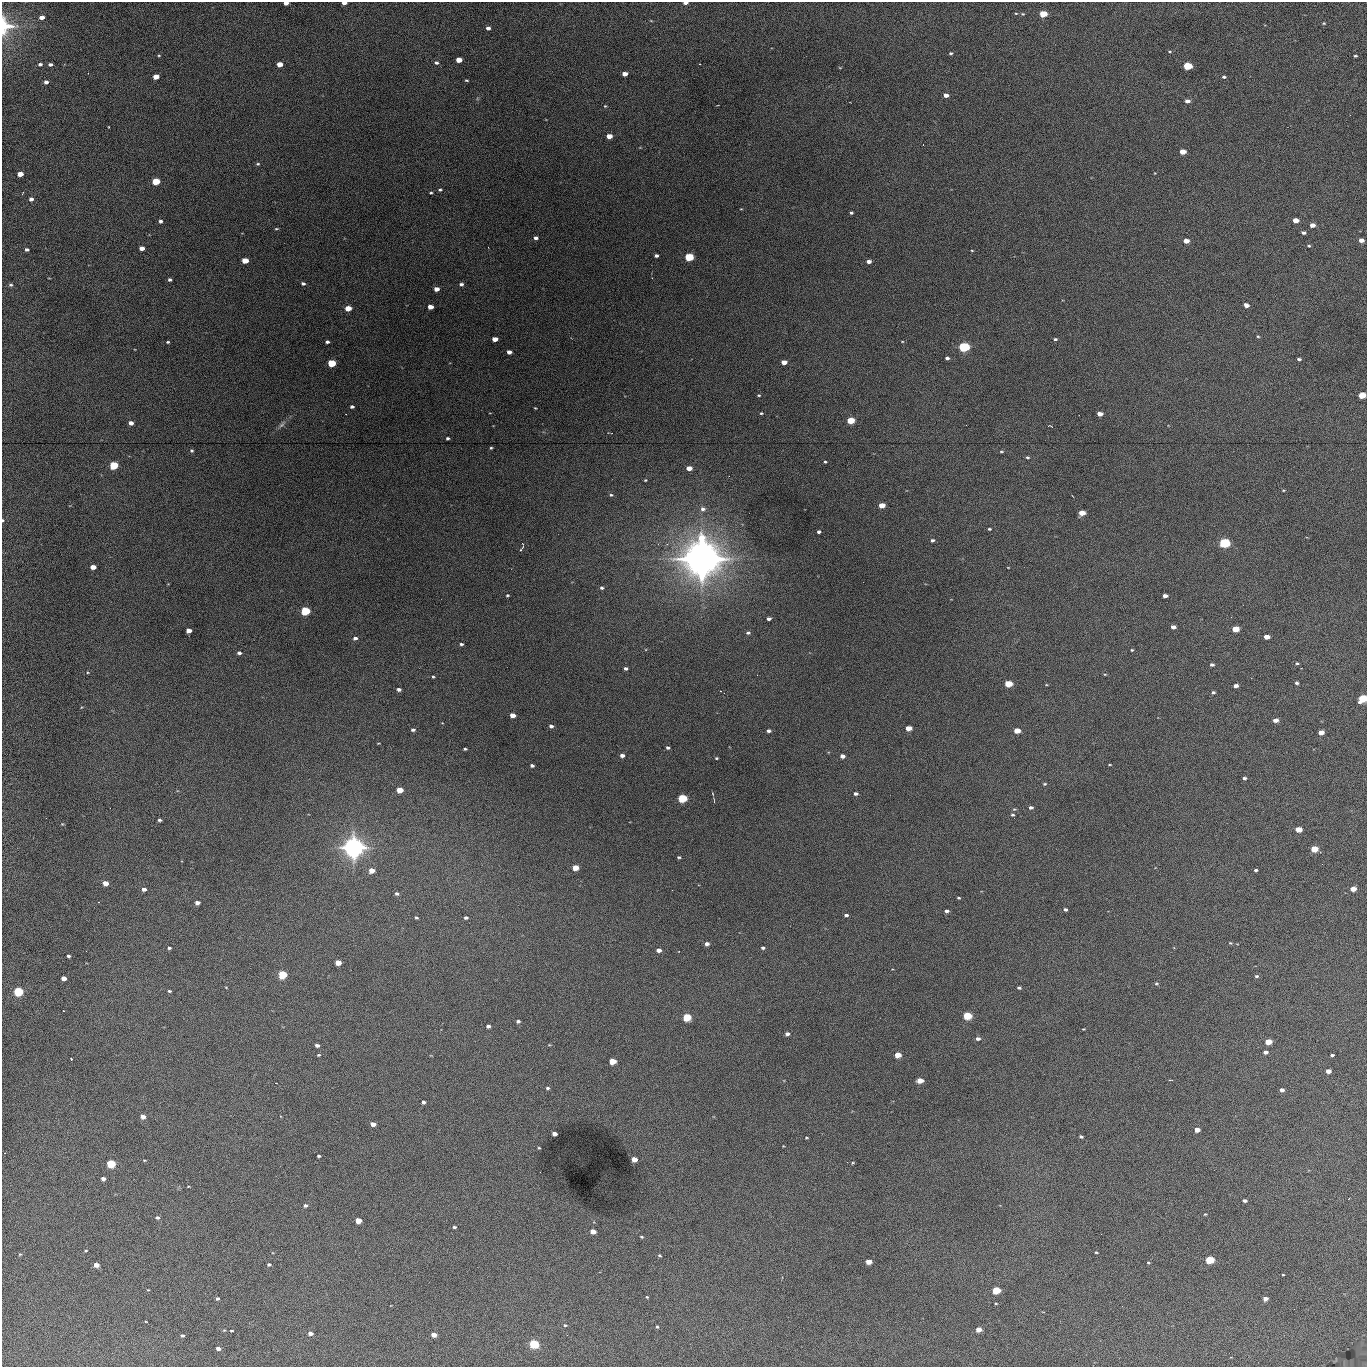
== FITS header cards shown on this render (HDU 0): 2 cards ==
NAXIS1  =                 1365 /fastest changing axis
NAXIS2  =                 1365 /next to fastest changing axis

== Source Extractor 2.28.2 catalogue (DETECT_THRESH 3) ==
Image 1365 x 1365 px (HDU 0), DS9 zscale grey, 1 PNG px = 1 image px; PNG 1369 x 1369 px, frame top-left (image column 1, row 1365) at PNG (2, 2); no overlay
Background 520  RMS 78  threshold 234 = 3 sigma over >= 5 px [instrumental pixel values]
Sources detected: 264; all 264 listed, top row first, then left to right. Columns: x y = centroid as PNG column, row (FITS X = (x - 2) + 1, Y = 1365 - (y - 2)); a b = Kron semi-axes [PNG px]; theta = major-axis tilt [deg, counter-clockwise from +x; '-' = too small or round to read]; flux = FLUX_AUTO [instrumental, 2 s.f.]
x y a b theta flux
286 3 4 3 - 3.5e+04
344 3 4 3 - 2.9e+04
685 3 4 3 - 2.2e+04
1016 13 4 3 - 4.4e+03
1023 14 5 4 - 6.3e+03
1043 14 5 4 - 2.0e+05
42 17 4 3 - 3.3e+04
651 21 5 3 - 3.9e+03
1324 23 4 3 - 5.1e+03
5 26 20 16 -84 1.3e+05
488 28 4 3 - 1.9e+04
1170 51 5 3 - 5.1e+03
951 53 4 3 - 7.7e+03
159 55 4 3 - 4.7e+03
1355 56 4 3 - 7.0e+03
459 60 5 4 - 6.9e+04
436 63 5 4 - 1.2e+04
40 64 4 3 - 1.2e+04
50 64 4 3 - 1.4e+04
280 64 5 4 - 6.5e+04
700 64 2 2 - 2.9e+03
1187 66 5 4 - 3.7e+05
840 68 5 3 - 3.8e+03
625 74 4 4 - 4.5e+04
156 77 5 4 - 6.9e+04
1224 77 5 3 - 8.5e+03
466 80 3 2 - 5.6e+03
46 82 4 4 - 1.9e+04
946 95 4 3 - 2.9e+04
1187 101 5 4 - 2.7e+04
605 106 4 4 - 5.0e+03
109 127 2 2 - 4.5e+03
609 136 5 4 - 5.8e+04
1183 152 5 4 - 8.1e+04
258 164 5 4 - 6.5e+03
20 174 5 4 - 5.8e+04
156 182 5 4 - 2.1e+05
440 190 4 3 - 7.6e+03
431 193 3 3 - 6.3e+03
31 199 4 4 - 1.9e+04
851 213 3 3 - 7.6e+03
1296 220 5 4 - 7.0e+04
160 221 4 4 - 1.3e+04
1312 225 5 4 - 4.0e+04
276 229 5 2 - 5.5e+03
1304 233 4 3 - 1.4e+04
536 238 4 3 - 1.7e+04
1361 240 5 4 - 4.0e+04
1186 241 5 4 - 4.8e+04
1309 246 4 3 - 5.9e+03
142 248 4 4 - 4.0e+04
27 249 4 3 - 1.2e+04
972 250 3 2 - 3.7e+03
656 256 4 3 - 1.4e+04
689 257 5 4 - 3.5e+05
245 261 5 4 - 9.9e+04
869 261 4 3 - 2.6e+04
169 280 4 3 - 1.0e+04
303 283 5 4 - 1.1e+04
461 284 4 4 - 1.3e+04
11 285 6 4 -12 9.4e+03
436 289 4 4 - 3.6e+04
1246 305 4 4 - 3.6e+04
430 307 5 4 - 4.6e+04
348 308 5 4 - 9.7e+04
1258 336 5 4 - 5.6e+03
495 339 5 4 - 5.2e+04
1055 339 4 3 - 8.1e+03
902 341 4 3 - 3.9e+03
168 342 3 3 - 6.7e+03
327 342 4 3 - 1.2e+04
964 347 6 5 - 6.9e+05
509 352 5 4 - 2.6e+04
947 358 4 3 - 1.4e+04
1299 359 4 3 - 9.1e+03
784 362 5 4 - 5.3e+04
332 363 5 4 - 2.6e+05
759 395 4 3 - 5.4e+03
1362 395 5 4 - 1.5e+05
352 407 4 3 - 1.2e+04
535 408 3 2 - 4.0e+03
761 413 4 3 - 5.8e+03
1100 414 5 4 - 4.1e+04
851 421 5 4 - 1.7e+05
131 423 4 4 - 2.8e+04
282 425 10 6 44 1.5e+04
1050 426 5 2 - 3.9e+03
448 438 3 3 - 1.0e+04
491 448 4 3 - 6.7e+03
192 451 4 4 - 7.4e+03
1001 451 6 3 0 6.3e+03
1027 457 4 4 - 7.1e+03
825 462 3 3 - 6.1e+03
114 465 5 4 - 3.8e+05
689 468 5 4 - 5.4e+04
645 480 3 3 - 4.6e+03
1283 490 4 3 - 4.6e+03
611 495 6 4 -1 7.9e+03
882 505 5 4 - 9.6e+04
703 509 7 6 - 1.9e+04
1082 513 5 4 - 7.8e+04
3 520 3 2 - 5.9e+03
989 529 3 3 - 6.4e+03
819 532 4 3 - 1.3e+04
932 540 4 4 - 1.1e+04
1224 543 6 5 - 6.3e+05
521 548 9 2 70 8.7e+03
702 558 19 18 - 5.7e+06
93 567 5 4 - 5.0e+04
1008 567 3 2 - 3.1e+03
602 588 4 4 - 9.6e+03
507 595 3 3 - 6.5e+03
1165 596 5 3 - 2.9e+04
305 611 5 4 - 4.4e+05
769 619 4 3 - 1.5e+04
1173 627 4 4 - 2.6e+04
1235 629 5 4 - 1.3e+05
189 630 5 4 - 5.0e+04
748 633 5 4 - 1.1e+04
1266 637 5 4 - 5.3e+04
355 638 5 4 - 1.5e+04
461 644 4 3 - 9.5e+03
1132 650 3 3 - 5.3e+03
239 653 5 4 - 1.5e+04
1297 663 4 3 - 6.9e+03
1212 664 4 3 - 1.3e+04
626 668 4 3 - 1.2e+04
87 672 3 2 - 4.7e+03
1105 674 5 3 - 4.4e+03
433 677 3 3 - 6.0e+03
1297 683 3 3 - 1.0e+04
1008 684 5 4 - 1.8e+05
1236 686 4 3 - 2.7e+04
399 689 4 3 - 1.6e+04
1213 692 4 3 - 9.6e+03
1362 698 5 4 - 3.5e+05
513 715 5 4 - 4.6e+04
1275 720 5 4 - 3.3e+04
551 726 4 3 - 1.5e+04
909 728 5 4 - 6.8e+04
413 730 4 4 - 1.2e+04
769 731 4 3 - 1.4e+04
1017 731 5 4 - 9.1e+04
1321 732 5 4 - 6.0e+04
378 743 3 2 - 3.8e+03
668 748 4 3 - 1.2e+04
465 749 3 3 - 7.4e+03
622 755 4 4 - 2.2e+04
842 756 4 4 - 3.1e+04
716 758 3 3 - 6.0e+03
532 765 4 3 - 1.3e+04
1109 765 4 2 - 4.3e+03
1244 778 4 3 - 1.3e+04
1045 784 5 4 - 6.7e+03
400 790 5 4 - 1.2e+05
856 793 4 3 - 1.4e+04
713 794 4 3 - 3.8e+03
682 798 5 4 - 4.2e+05
1031 807 5 4 - 1.4e+04
1012 815 4 4 - 7.6e+03
159 820 3 3 - 9.6e+03
62 824 4 4 - 4.6e+03
1298 829 5 4 - 9.4e+04
353 848 9 9 - 2.4e+06
1314 849 5 4 - 1.3e+05
679 857 4 3 - 7.4e+03
575 868 5 4 - 9.9e+04
372 870 5 4 - 7.3e+04
1256 870 3 3 - 9.4e+03
105 883 5 4 - 4.7e+04
144 889 4 3 - 2.3e+04
1353 889 5 4 - 6.7e+04
397 893 4 3 - 1.1e+04
958 898 3 2 - 6.0e+03
197 903 4 4 - 2.6e+04
1065 909 4 3 - 1.0e+04
947 911 4 3 - 1.4e+04
846 915 4 3 - 1.3e+04
416 917 4 3 - 7.3e+03
466 918 4 3 - 1.1e+04
1230 943 4 3 - 5.1e+03
707 944 4 4 - 2.4e+04
169 948 3 3 - 8.6e+03
763 948 4 3 - 9.5e+03
659 950 4 4 - 3.4e+04
68 956 4 3 - 9.1e+03
338 963 5 4 - 6.6e+04
283 974 5 4 - 3.5e+05
1256 976 5 4 - 8.8e+03
64 978 4 4 - 4.4e+04
1156 983 5 4 - 6.8e+03
226 987 4 2 - 3.5e+03
1019 988 4 3 - 9.4e+03
169 991 4 3 - 7.7e+03
18 992 5 4 - 6.0e+05
967 1016 5 4 - 2.7e+05
687 1017 5 4 - 3.1e+05
518 1021 4 3 - 1.2e+04
488 1026 4 3 - 1.6e+04
1083 1029 3 2 - 4.1e+03
787 1034 4 4 - 1.9e+04
978 1038 5 4 - 1.6e+04
1268 1042 5 4 - 9.8e+04
317 1045 4 3 - 1.7e+04
1265 1052 5 4 - 2.2e+04
318 1055 4 3 - 6.5e+03
898 1055 5 4 - 9.0e+04
1332 1055 4 3 - 8.8e+03
71 1059 2 2 - 3.5e+03
613 1061 5 4 - 1.3e+05
1328 1071 5 4 - 3.5e+04
920 1080 5 4 - 7.4e+04
548 1088 4 3 - 9.9e+03
1282 1090 4 3 - 2.4e+04
423 1102 4 4 - 1.3e+04
143 1117 5 4 - 4.0e+04
373 1124 5 4 - 4.8e+04
1197 1130 4 4 - 5.1e+04
554 1134 4 4 - 3.3e+04
1081 1136 4 3 - 1.0e+04
806 1138 3 2 - 4.9e+03
539 1148 3 3 - 5.0e+03
4 1153 3 2 - 4.4e+03
318 1156 3 3 - 7.7e+03
634 1159 5 4 - 5.8e+04
144 1160 5 2 - 4.3e+03
853 1163 4 3 - 4.9e+03
111 1164 5 4 - 4.6e+05
103 1179 4 4 - 2.4e+04
188 1186 4 2 - 3.9e+03
1245 1200 4 3 - 1.5e+04
305 1205 4 4 - 1.3e+04
1205 1214 3 3 - 4.5e+03
157 1218 5 4 - 1.2e+04
358 1220 5 4 - 9.6e+04
454 1227 4 3 - 9.2e+03
593 1231 5 4 - 5.7e+04
641 1237 4 3 - 5.5e+03
86 1251 4 3 - 4.9e+03
1096 1252 3 3 - 5.2e+03
20 1254 4 4 - 5.5e+03
659 1255 4 3 - 6.2e+03
1209 1260 5 4 - 3.9e+05
869 1262 5 4 - 7.8e+04
1148 1262 4 3 - 4.9e+03
269 1264 4 3 - 1.1e+04
96 1265 5 4 - 4.8e+04
1283 1275 3 2 - 3.7e+03
148 1290 3 3 - 3.6e+03
996 1290 5 4 - 3.0e+05
647 1297 3 3 - 4.5e+03
217 1298 4 3 - 1.1e+04
1265 1299 4 4 - 3.3e+04
996 1303 3 2 - 4.3e+03
146 1322 4 2 - 2.9e+03
565 1325 4 3 - 5.7e+03
657 1327 4 3 - 6.6e+03
979 1329 5 4 - 6.2e+04
231 1331 3 2 - 6.1e+03
310 1333 4 3 - 2.5e+04
182 1335 4 3 - 1.1e+04
434 1335 5 4 - 5.6e+04
534 1344 5 4 - 5.7e+05
218 1348 4 3 - 2.7e+04
At the frame edge (FLAGS 8, measured only in part): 7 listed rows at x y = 286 3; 344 3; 685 3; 5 26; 1362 395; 3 520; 1362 698

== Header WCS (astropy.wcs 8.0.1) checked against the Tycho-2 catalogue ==
Header WCS as astropy/WCSLIB reads it (applying the file's SIP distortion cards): RA---TAN-SIP/DEC--TAN-SIP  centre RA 02:17:23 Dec +13:21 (34.34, +13.34 deg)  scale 1.91 arcsec/px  FOV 43.5' x 43.5'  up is -180 deg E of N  parity flipped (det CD > 0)
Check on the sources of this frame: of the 60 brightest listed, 16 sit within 2.9 arcsec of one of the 18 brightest Tycho-2 stars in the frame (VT <= 12.67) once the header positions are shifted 0.41 arcsec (0.21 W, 0.35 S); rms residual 1.11 arcsec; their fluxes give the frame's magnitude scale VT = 25.75 - 2.5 log10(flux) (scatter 0.20 mag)
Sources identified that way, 16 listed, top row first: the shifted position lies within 2.9 arcsec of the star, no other Tycho-2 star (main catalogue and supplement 1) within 5.8 arcsec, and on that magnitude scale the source's flux lands within +1.5 / -3 mag of the star's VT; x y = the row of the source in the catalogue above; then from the Tycho-2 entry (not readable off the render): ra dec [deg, ICRS J2000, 3 dp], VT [Tycho-2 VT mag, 2 dp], TYC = Tycho-2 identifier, HIP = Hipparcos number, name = IAU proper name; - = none
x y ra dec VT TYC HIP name
1187 66 34.068 +13.016 12.11 637-923-1 - -
689 257 34.341 +13.116 11.78 637-767-1 - -
964 347 34.191 +13.165 10.78 637-980-1 - -
332 363 34.536 +13.172 12.67 637-944-1 - -
114 465 34.655 +13.226 12.20 637-883-1 - -
1224 543 34.049 +13.269 11.22 637-820-1 - -
305 611 34.551 +13.304 11.62 637-695-1 - -
1362 698 33.973 +13.352 11.91 637-1253-1 - -
682 798 34.345 +13.404 11.61 637-1245-1 - -
353 848 34.525 +13.430 7.86 637-948-1 10730 -
18 992 34.708 +13.505 11.14 637-18-1 - -
687 1017 34.343 +13.520 12.11 637-855-1 - -
111 1164 34.658 +13.597 11.37 637-890-1 - -
1209 1260 34.057 +13.650 11.94 637-667-1 - -
996 1290 34.174 +13.666 12.36 637-601-1 - -
534 1344 34.427 +13.694 11.59 637-1123-1 - -